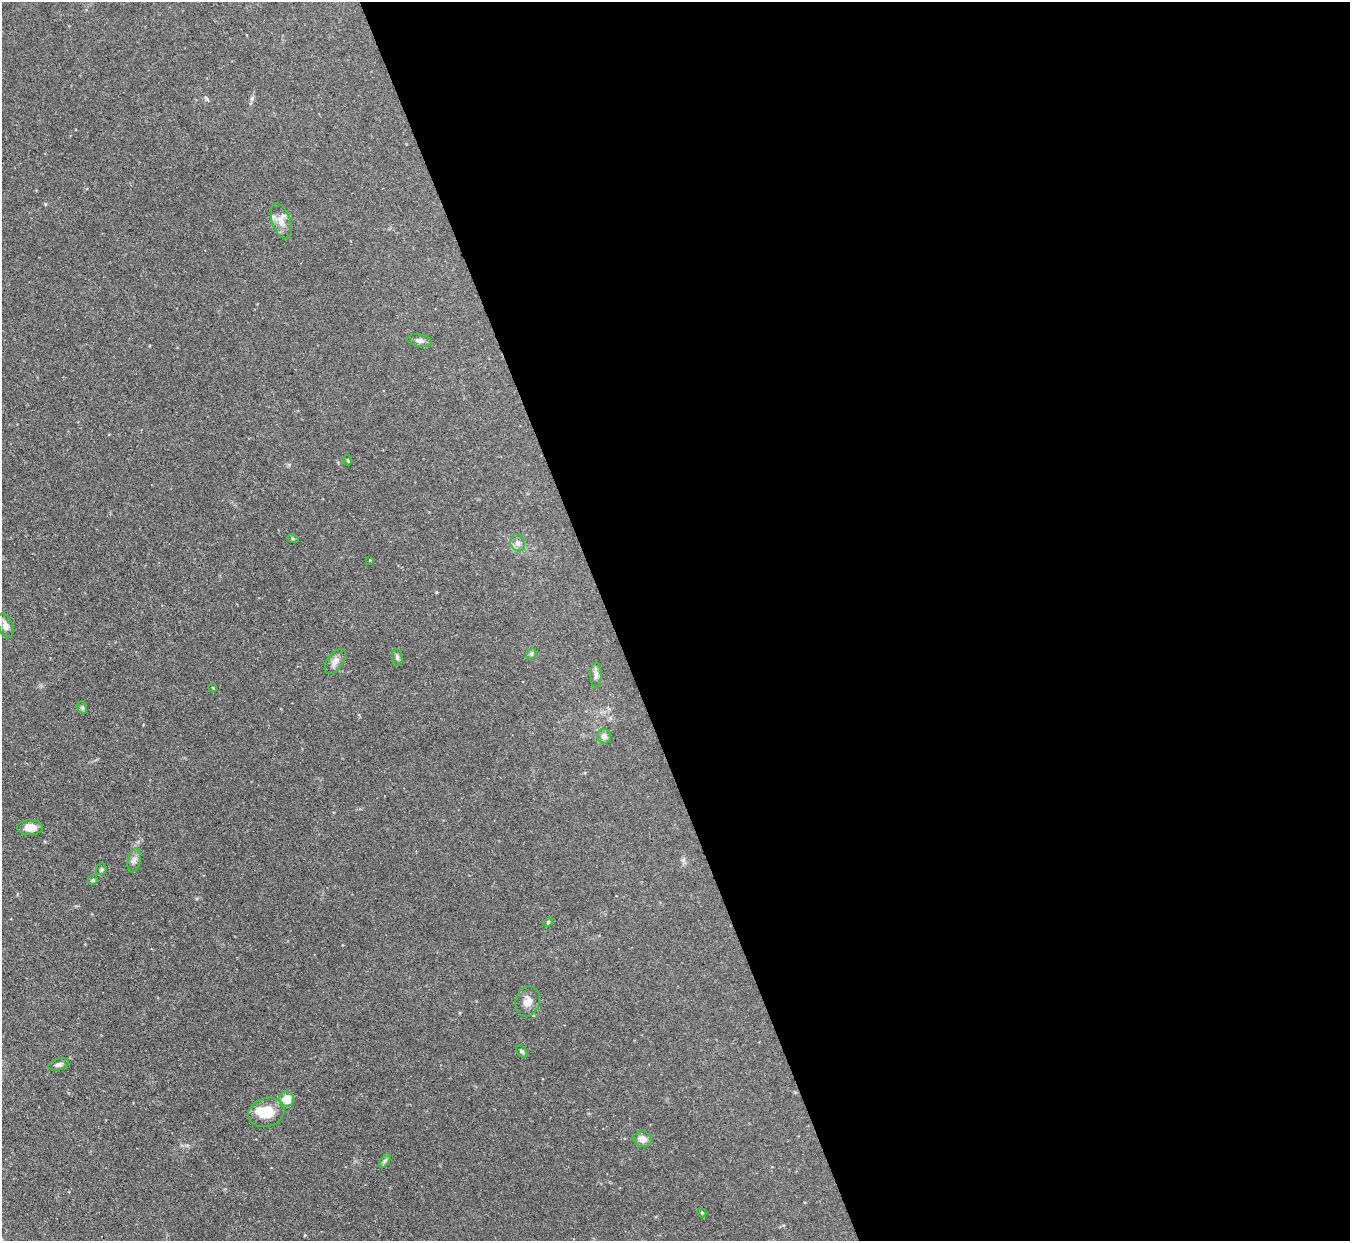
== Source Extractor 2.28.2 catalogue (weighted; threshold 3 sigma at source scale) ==
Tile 8 of 4 x 4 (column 4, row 2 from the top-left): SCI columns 4044-5391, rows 2624-3862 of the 5393 x 5373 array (HDU 1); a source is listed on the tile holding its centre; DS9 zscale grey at full resolution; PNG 1352 x 1243 px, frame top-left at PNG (2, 2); each listed source drawn as its Kron ellipse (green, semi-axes under 4 px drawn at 4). Shown black and unused: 55% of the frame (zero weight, under 3 of 4 exposures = <1% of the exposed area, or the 3 px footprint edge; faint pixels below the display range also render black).
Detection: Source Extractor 2.28.2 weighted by HDU 2 'WHT'; one run over the whole footprint, this tile lists its part. Background 0.0909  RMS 0.0046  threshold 0.0206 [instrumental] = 3 sigma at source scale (4.5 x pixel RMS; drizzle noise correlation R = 1.50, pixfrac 1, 0.05/0.05 arcsec/px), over >= 5 px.
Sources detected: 28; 1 inside a brighter listed object's ellipse — not listed separately; the other 27 listed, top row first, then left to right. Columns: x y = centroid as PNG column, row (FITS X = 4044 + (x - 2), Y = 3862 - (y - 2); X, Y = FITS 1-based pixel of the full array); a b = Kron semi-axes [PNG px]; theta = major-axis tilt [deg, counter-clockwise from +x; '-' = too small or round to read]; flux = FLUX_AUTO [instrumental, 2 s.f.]
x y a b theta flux
281 221 18 9 -71 4.2
419 340 12 6 -9 1.7
348 460 5 3 - 0.44
293 539 6 3 -20 0.55
518 543 9 7 -65 2
370 560 3 3 - 0.35
5 626 12 7 -67 2.5
531 654 6 4 47 0.71
397 657 8 5 -81 0.93
335 661 14 7 54 2.7
596 675 13 6 90 1.7
213 688 4 3 - 0.38
82 707 6 5 - 0.71
604 736 7 7 - 1.9
30 827 13 7 3 4.1
134 860 12 6 80 1.9
101 869 6 5 - 0.74
93 880 5 5 - 0.65
548 922 5 4 - 0.52
528 1001 15 12 75 3.9
522 1051 7 4 -49 0.7
58 1064 10 6 15 1.6
287 1099 7 7 - 6.8
266 1112 18 14 19 9.9
642 1139 9 8 - 3.8
385 1161 8 4 53 0.92
702 1213 4 3 - 0.42